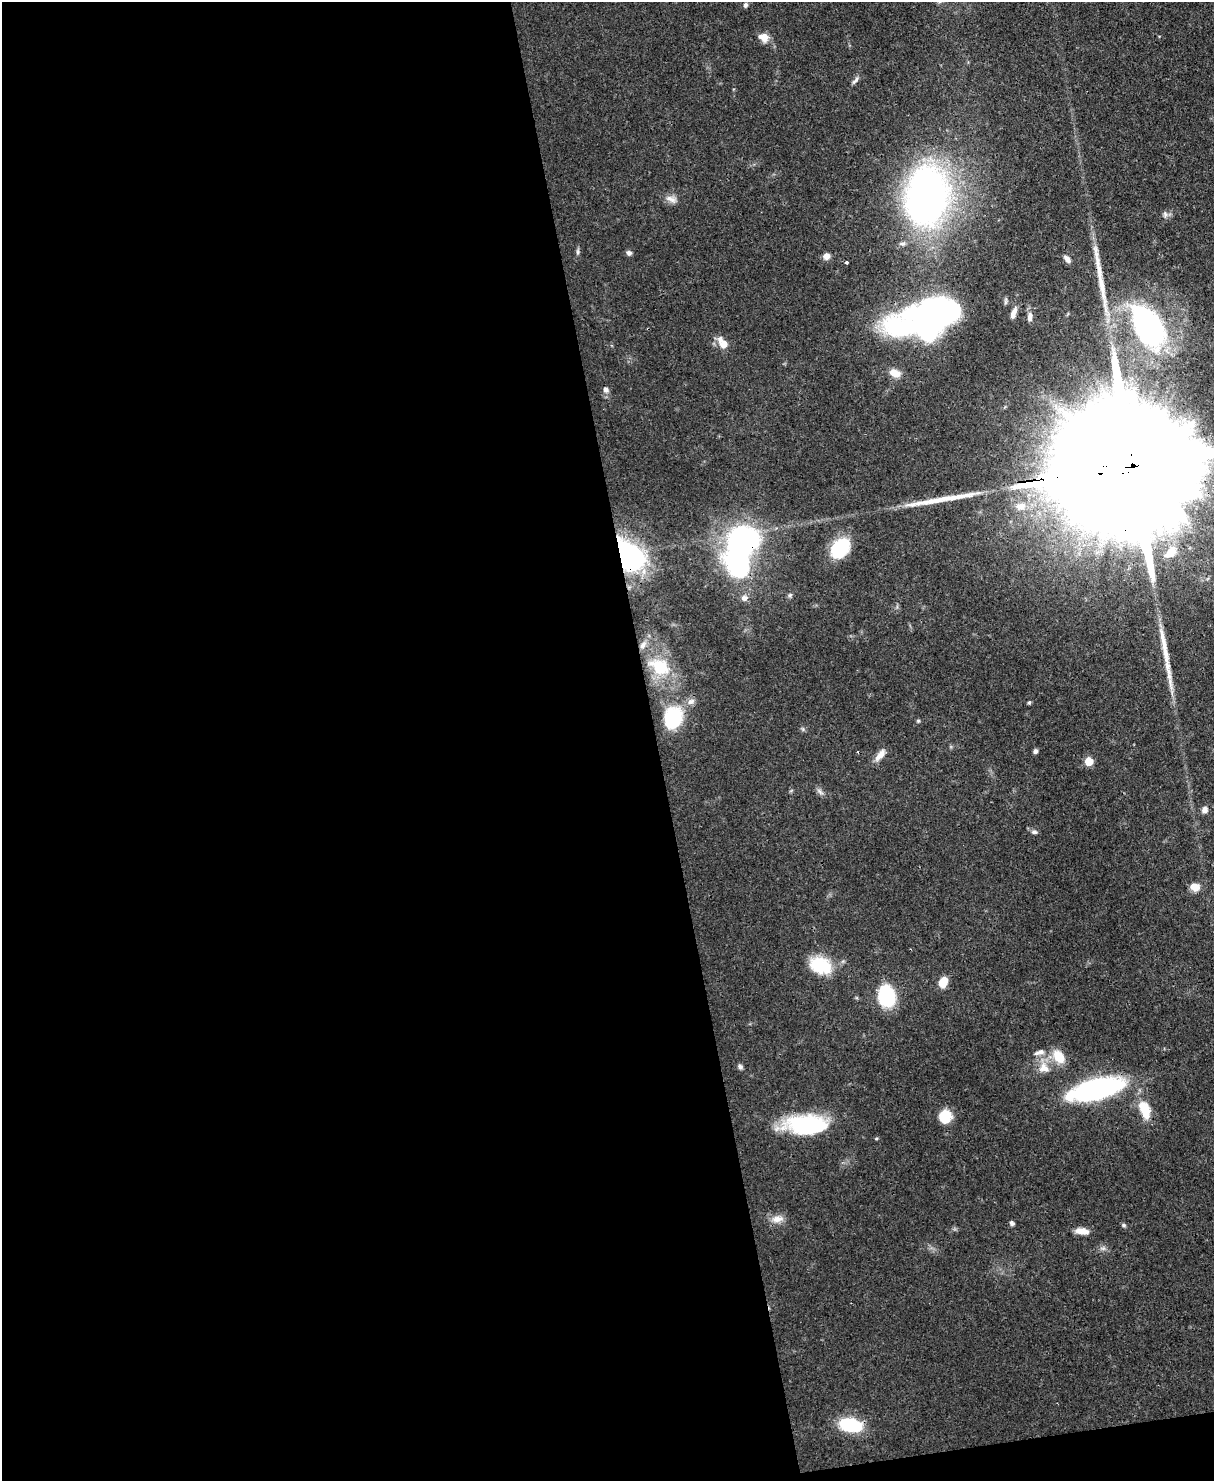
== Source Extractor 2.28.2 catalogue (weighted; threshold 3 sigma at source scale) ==
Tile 9 of 4 x 3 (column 1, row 3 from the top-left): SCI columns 75-1286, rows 214-1692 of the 4993 x 4978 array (HDU 1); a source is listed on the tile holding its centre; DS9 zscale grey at full resolution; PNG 1216 x 1483 px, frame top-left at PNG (2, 2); no overlay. Shown black and unused: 55% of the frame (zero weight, under 3 of 4 exposures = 9% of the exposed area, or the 3 px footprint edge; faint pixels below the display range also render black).
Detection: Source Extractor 2.28.2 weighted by HDU 2 'WHT'; one run over the whole footprint, this tile lists its part. Background 0.0552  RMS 0.0038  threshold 0.0172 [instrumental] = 3 sigma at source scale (4.5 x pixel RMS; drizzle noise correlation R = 1.50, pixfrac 1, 0.05/0.05 arcsec/px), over >= 5 px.
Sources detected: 66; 4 inside a brighter object's white glare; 3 long thin detections or spike segments (spike, bleed or trail) — not listed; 3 inside a brighter listed object's ellipse — not listed separately; the other 56 listed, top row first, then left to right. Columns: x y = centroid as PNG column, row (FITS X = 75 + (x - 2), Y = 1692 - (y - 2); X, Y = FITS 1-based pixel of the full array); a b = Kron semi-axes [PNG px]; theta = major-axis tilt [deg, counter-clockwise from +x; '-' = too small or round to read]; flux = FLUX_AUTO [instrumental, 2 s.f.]
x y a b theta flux
746 5 6 5 - 0.9
764 37 11 9 -28 4.1
855 80 14 5 52 1.3
671 199 17 9 -19 2.8
927 200 53 37 77 190
1165 214 9 7 -83 1.5
578 252 8 5 -85 0.83
629 253 7 6 - 1.1
826 256 8 8 - 1.9
1067 259 9 6 -48 1.7
847 262 3 3 - 0.85
943 312 43 17 20 69
1013 313 15 6 69 2.3
1030 317 13 6 89 2
1148 326 55 29 -60 84
724 344 11 10 - 4
895 373 13 8 -24 4.6
606 390 8 6 -55 1.4
1142 465 159 25 8 53000
1020 506 15 9 17 3.7
742 540 30 23 28 95
840 548 23 16 46 19
1171 552 17 11 40 7.4
628 556 32 21 -52 79
790 595 6 6 - 0.79
744 598 8 7 - 1.8
643 645 13 7 60 2.6
660 667 28 19 -30 17
691 701 11 8 24 2.1
1029 702 5 4 - 0.52
673 719 22 17 73 25
918 721 5 5 - 0.49
803 729 5 5 - 0.67
1035 751 5 5 - 1.1
880 755 19 7 51 3.2
1089 761 6 6 - 8.3
820 792 12 5 -48 1.3
1205 809 8 8 - 1.9
1034 832 9 5 -7 1
1195 887 12 9 -8 3.7
820 965 26 18 -20 16
943 982 10 8 68 6.1
886 996 20 15 -76 27
1041 1052 12 7 13 2.2
1059 1057 16 11 -58 8
740 1067 7 6 - 1
1044 1068 17 13 -34 5.5
1096 1089 45 16 14 88
1145 1110 23 12 -70 9.8
945 1117 14 13 - 8.7
807 1125 47 20 1 37
777 1219 19 9 7 3.7
1012 1223 6 5 - 0.91
1124 1225 6 5 - 0.63
1082 1231 14 7 -7 4
850 1425 21 12 -9 24
Overlapping masked pixels (flux is a lower limit): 3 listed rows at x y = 1142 465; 742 540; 628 556
Isophote crosses this tile's border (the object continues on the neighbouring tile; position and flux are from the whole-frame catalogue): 1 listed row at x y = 1142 465